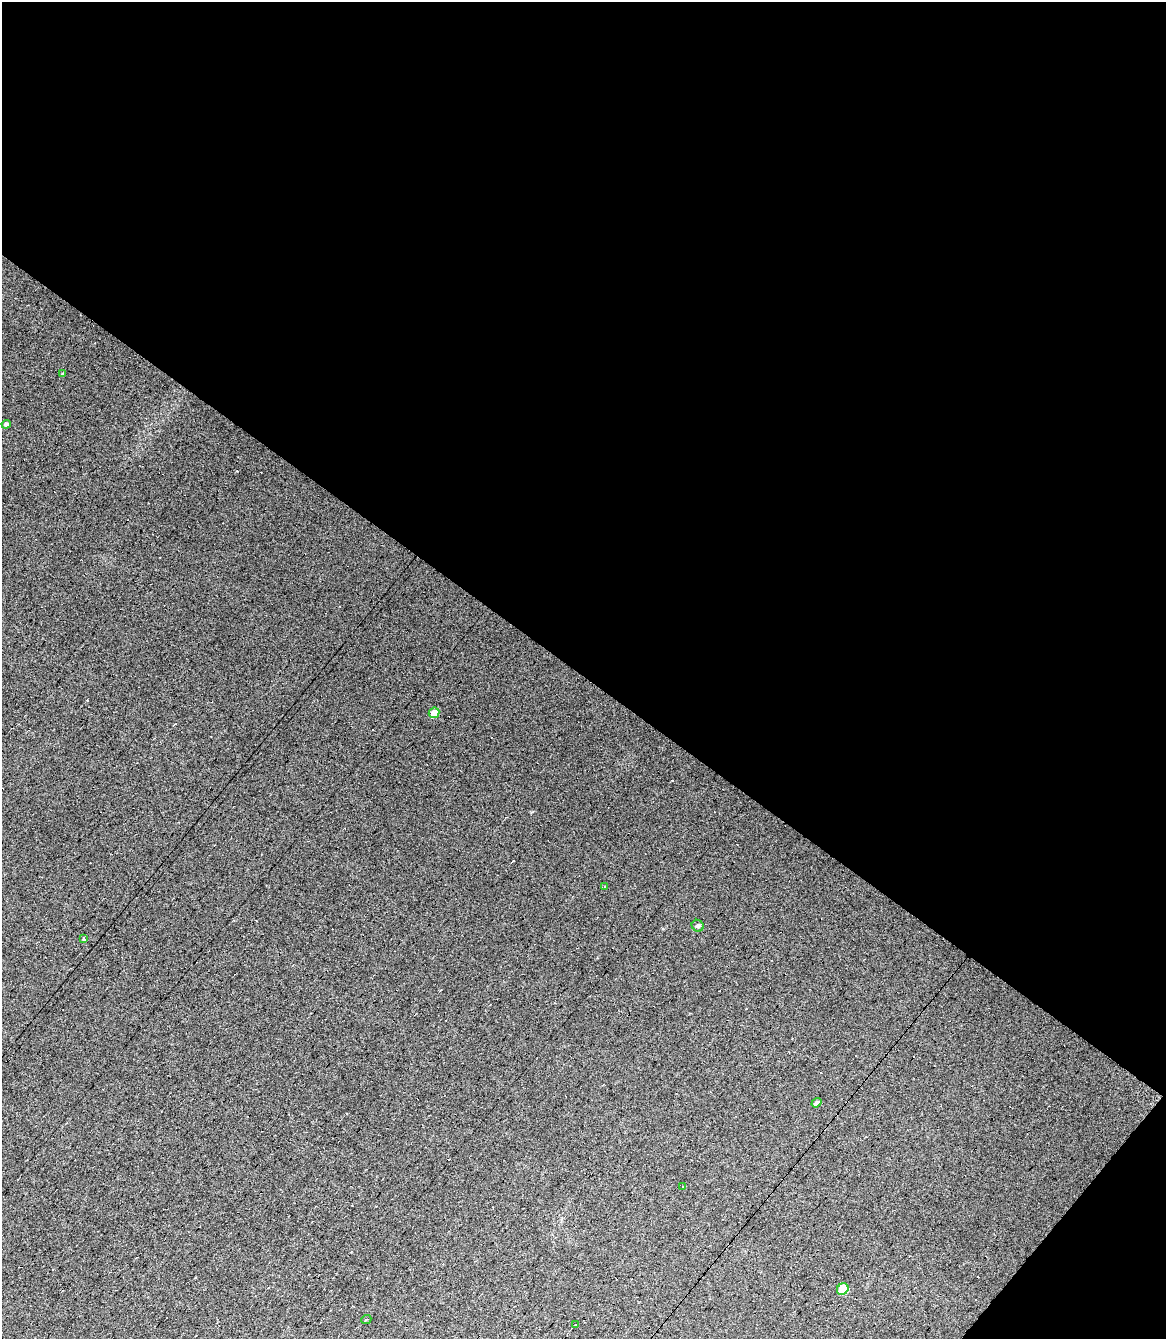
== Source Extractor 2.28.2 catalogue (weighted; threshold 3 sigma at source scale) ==
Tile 8 of 4 x 3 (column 4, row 2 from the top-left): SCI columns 3491-4654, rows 1545-2881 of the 4654 x 4391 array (HDU 1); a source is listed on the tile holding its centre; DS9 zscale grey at full resolution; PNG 1168 x 1341 px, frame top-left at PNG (2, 2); each listed source drawn as its Kron ellipse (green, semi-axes under 4 px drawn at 4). Shown black and unused: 52% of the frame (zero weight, under 7 of 13 exposures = <1% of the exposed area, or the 3 px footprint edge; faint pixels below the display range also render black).
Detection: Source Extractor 2.28.2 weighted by HDU 2 'WHT'; one run over the whole footprint, this tile lists its part. Background 0.0179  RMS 0.0058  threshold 0.0237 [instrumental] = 3 sigma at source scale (4.09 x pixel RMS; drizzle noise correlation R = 1.36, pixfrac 0.8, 0.0396/0.0396 arcsec/px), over >= 5 px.
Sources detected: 20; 9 cosmic-ray / hot-pixel residue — neither listed nor drawn; the other 11 listed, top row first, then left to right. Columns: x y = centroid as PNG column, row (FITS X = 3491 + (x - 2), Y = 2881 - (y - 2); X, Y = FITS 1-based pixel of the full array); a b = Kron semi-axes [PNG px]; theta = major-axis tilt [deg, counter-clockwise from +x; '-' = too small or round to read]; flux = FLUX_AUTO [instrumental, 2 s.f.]
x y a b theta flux
63 374 4 3 - 0.68
6 424 4 4 - 1.4
434 713 5 5 - 5.9
605 887 3 2 - 0.49
698 926 6 5 - 1.1
84 939 3 3 - 6
816 1103 5 4 - 1.7
682 1187 3 3 - 1.3
843 1289 6 5 - 15
366 1320 5 3 - 0.47
575 1325 3 2 - 0.57